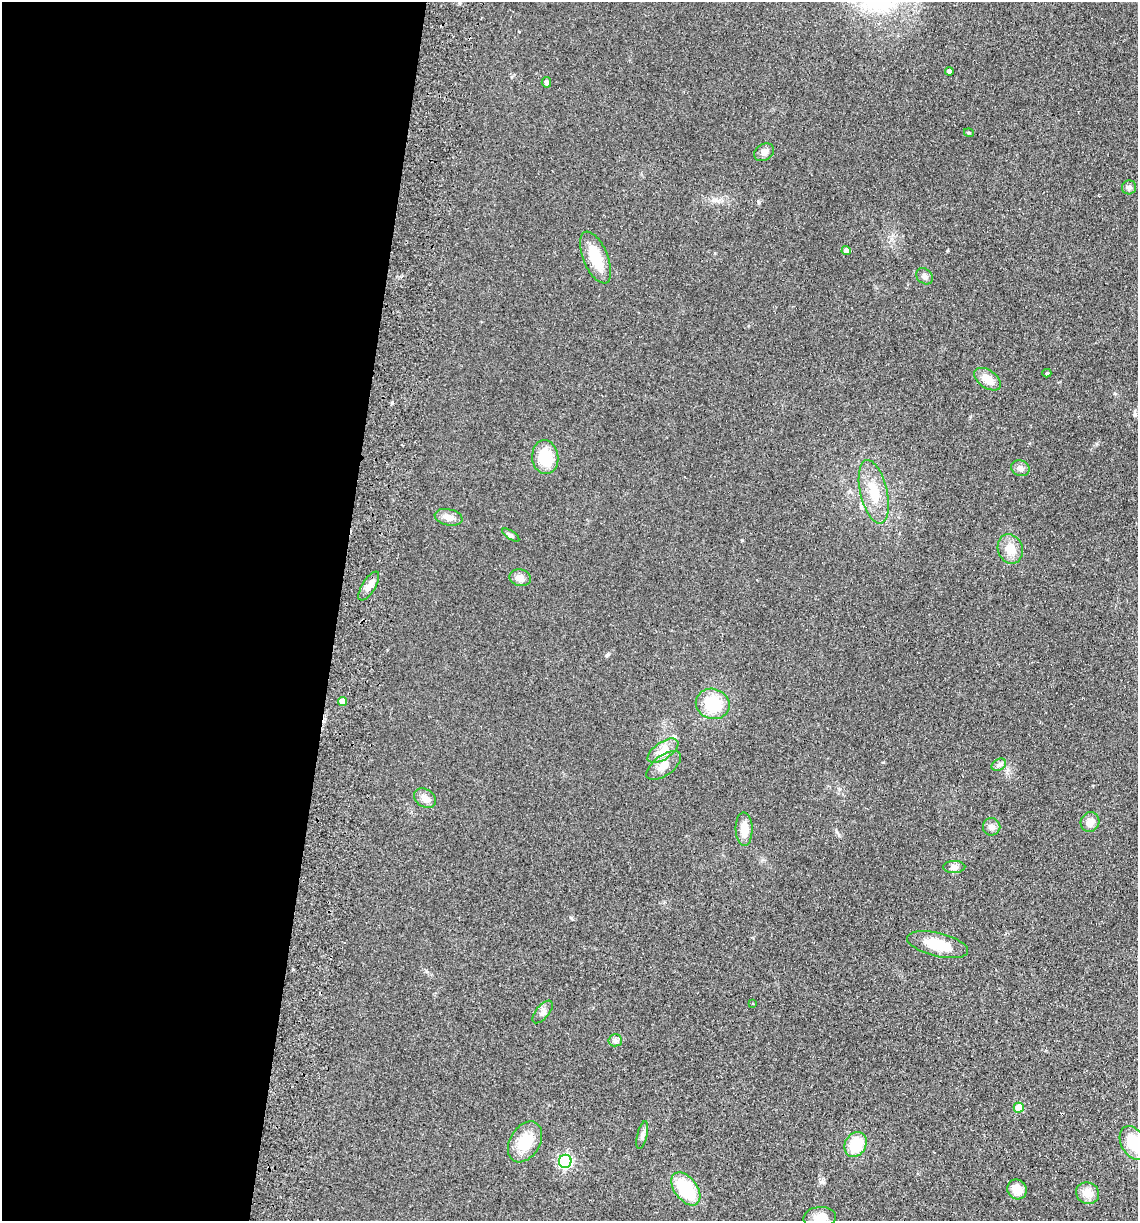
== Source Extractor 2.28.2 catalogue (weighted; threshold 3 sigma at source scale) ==
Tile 5 of 4 x 4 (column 1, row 2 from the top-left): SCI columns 175-1310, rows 2451-3669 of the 5008 x 4901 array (HDU 1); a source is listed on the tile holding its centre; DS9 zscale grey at full resolution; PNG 1140 x 1223 px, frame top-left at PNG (2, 2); each listed source drawn as its Kron ellipse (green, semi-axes under 4 px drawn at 4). Shown black and unused: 30% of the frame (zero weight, under 2 of 3 exposures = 3% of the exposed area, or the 3 px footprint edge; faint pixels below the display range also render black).
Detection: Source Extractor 2.28.2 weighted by HDU 2 'WHT'; one run over the whole footprint, this tile lists its part. Background 0.111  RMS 0.01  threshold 0.0449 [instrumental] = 3 sigma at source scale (4.5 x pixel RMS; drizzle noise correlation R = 1.50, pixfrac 1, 0.05/0.05 arcsec/px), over >= 5 px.
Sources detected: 45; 3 cosmic-ray / hot-pixel residue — neither listed nor drawn; the other 42 listed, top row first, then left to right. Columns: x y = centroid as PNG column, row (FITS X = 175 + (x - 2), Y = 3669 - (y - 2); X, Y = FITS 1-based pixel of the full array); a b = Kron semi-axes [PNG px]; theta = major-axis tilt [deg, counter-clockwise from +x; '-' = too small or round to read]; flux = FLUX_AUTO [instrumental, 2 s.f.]
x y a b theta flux
949 71 4 4 - 3.8
546 82 5 4 - 2.8
969 133 5 3 - 1.1
764 152 10 8 32 4.6
1129 187 7 7 - 2.8
846 250 4 4 - 5.7
596 258 27 12 -67 29
924 276 9 7 -43 3.2
1047 373 4 4 - 1.4
988 379 15 9 -35 12
545 457 17 13 -84 30
1020 468 9 8 - 4.2
874 492 32 13 -77 25
448 517 14 8 -11 7.1
511 535 10 4 -34 2
1010 549 15 12 -71 13
520 578 11 8 -11 5.5
369 586 16 6 58 7.1
342 701 4 4 - 10
713 704 17 15 -20 37
663 751 17 8 34 10
999 765 8 5 30 2.6
664 766 20 10 37 10
425 798 12 9 -33 7.2
1090 822 10 9 - 7.6
992 827 9 8 - 5.1
744 829 16 8 -89 13
954 867 11 6 0 3.8
937 945 31 12 -14 27
753 1003 2 2 - 0.92
543 1012 13 6 50 4.3
615 1040 6 6 - 2.7
1019 1108 5 5 - 19
642 1135 14 5 76 3.5
525 1142 22 15 59 28
1133 1143 18 12 -62 25
856 1144 13 10 59 28
565 1161 6 6 - 170
686 1189 19 11 -53 49
1017 1189 10 9 - 13
1088 1193 12 10 -24 12
820 1217 16 10 5 11
Isophote crosses this tile's border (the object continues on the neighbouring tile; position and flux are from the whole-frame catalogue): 2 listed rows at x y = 1133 1143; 820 1217
Unlisted compact peaks at least as high as the median listed source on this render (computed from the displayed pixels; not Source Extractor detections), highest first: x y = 607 655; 742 540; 392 403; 758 201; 822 1182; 571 918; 947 251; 883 762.